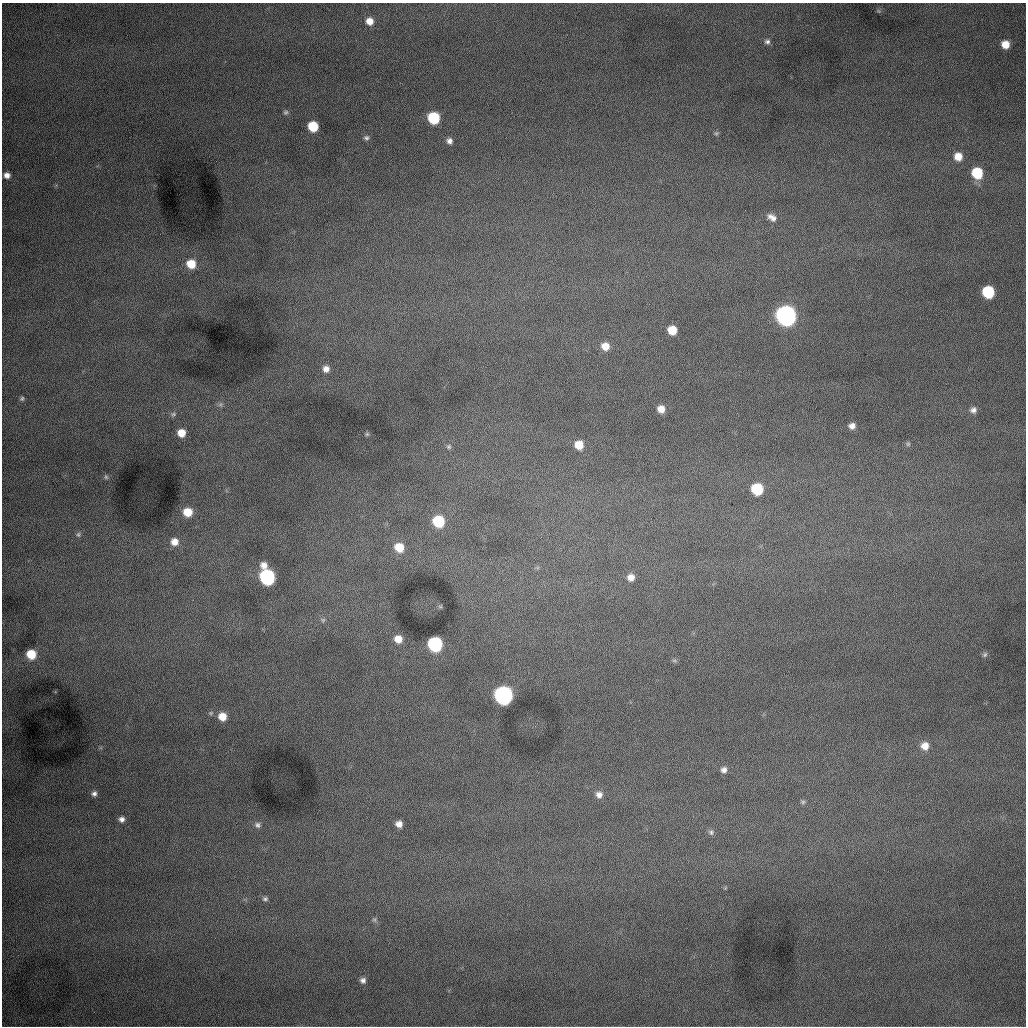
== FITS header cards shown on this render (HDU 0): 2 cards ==
NAXIS1  =                 1024 /fastest changing axis
NAXIS2  =                 1024 /next to fastest changing axis

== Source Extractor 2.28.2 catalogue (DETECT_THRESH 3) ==
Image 1024 x 1024 px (HDU 0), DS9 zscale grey, 1 PNG px = 1 image px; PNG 1028 x 1028 px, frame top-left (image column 1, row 1024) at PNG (2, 3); no overlay
Background 1000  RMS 13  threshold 37.8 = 3 sigma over >= 5 px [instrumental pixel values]
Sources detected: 62; all 62 listed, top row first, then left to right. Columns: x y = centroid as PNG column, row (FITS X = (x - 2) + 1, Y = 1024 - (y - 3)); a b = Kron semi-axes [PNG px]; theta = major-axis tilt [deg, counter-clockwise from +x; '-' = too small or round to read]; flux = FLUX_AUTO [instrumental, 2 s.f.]
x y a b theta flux
370 21 7 7 - 8300
767 42 8 7 - 2700
1005 44 7 7 - 12000
286 112 6 5 - 1600
434 118 8 8 - 58000
313 126 7 7 - 33000
716 133 7 5 42 1500
366 138 7 7 - 2300
449 141 8 7 - 3800
958 156 8 8 - 11000
977 173 8 8 - 40000
7 175 7 6 - 4800
772 217 13 8 -33 5900
191 264 9 9 - 18000
988 292 8 8 - 58000
786 316 9 9 - 730000
672 330 7 7 - 18000
605 346 8 8 - 10000
326 369 8 8 - 5300
22 399 6 5 - 1500
220 404 7 4 45 1800
661 409 8 7 - 8300
973 410 9 8 - 4200
173 414 9 7 42 2500
852 426 7 6 - 4500
181 433 8 7 - 12000
367 434 5 5 - 1200
908 444 7 6 - 1600
579 445 8 8 - 14000
449 447 7 6 - 1600
106 477 7 5 -62 1700
757 489 8 8 - 49000
188 512 8 8 - 15000
438 521 8 8 - 50000
78 534 8 7 - 2700
174 542 9 9 - 7700
399 547 9 8 - 18000
264 565 9 8 - 6800
267 577 9 8 - 190000
631 577 8 8 - 6500
440 607 6 4 -2 1000
323 620 7 6 - 1800
398 639 8 7 - 9600
435 644 8 8 - 150000
31 654 8 8 - 20000
985 654 7 6 - 1800
674 660 7 4 -1 1500
503 695 9 9 - 440000
222 717 8 8 - 11000
925 746 9 9 - 8800
724 770 8 7 - 4000
94 794 7 6 - 3000
599 795 9 8 - 5100
803 802 7 5 -13 1700
122 819 7 6 - 3700
399 824 6 6 - 5400
257 825 9 8 - 3700
711 832 8 7 - 2300
725 888 6 3 71 860
265 899 8 7 - 2700
374 920 7 6 - 1800
363 980 7 7 - 3400